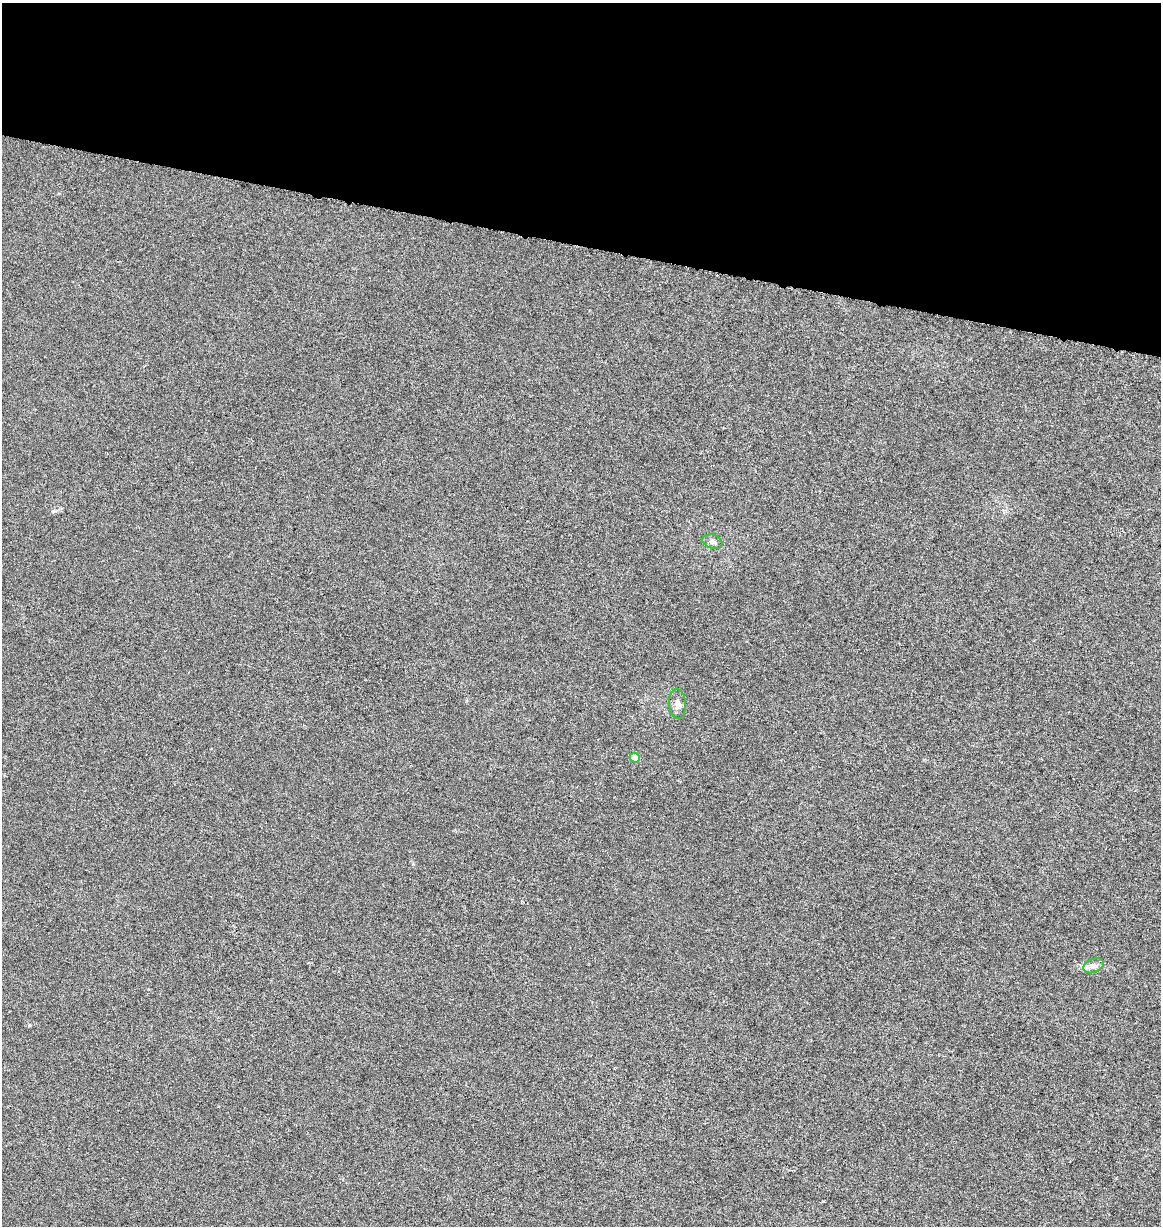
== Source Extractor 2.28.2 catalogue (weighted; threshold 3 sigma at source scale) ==
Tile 2 of 4 x 4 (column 2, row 1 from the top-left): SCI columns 1446-2604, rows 3676-4899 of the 5150 x 4910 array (HDU 1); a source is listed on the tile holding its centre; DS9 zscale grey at full resolution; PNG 1163 x 1228 px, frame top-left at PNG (2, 3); each listed source drawn as its Kron ellipse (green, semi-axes under 4 px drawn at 4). Shown black and unused: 20% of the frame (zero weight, under 3 of 6 exposures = <1% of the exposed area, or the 3 px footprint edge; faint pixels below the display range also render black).
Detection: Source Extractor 2.28.2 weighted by HDU 2 'WHT'; one run over the whole footprint, this tile lists its part. Background 0.00109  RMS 0.0025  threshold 0.0103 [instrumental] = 3 sigma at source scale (4.09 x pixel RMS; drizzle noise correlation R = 1.36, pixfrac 0.8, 0.0396/0.0396 arcsec/px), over >= 5 px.
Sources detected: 4; all 4 listed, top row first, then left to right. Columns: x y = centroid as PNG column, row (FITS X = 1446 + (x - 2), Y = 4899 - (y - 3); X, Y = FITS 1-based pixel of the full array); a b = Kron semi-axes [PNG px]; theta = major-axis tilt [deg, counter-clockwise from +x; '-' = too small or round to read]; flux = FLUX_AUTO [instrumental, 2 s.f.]
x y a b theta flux
712 542 10 7 -17 0.85
678 704 15 8 -85 1.3
635 758 5 4 - 3.1
1094 966 11 6 24 1.1